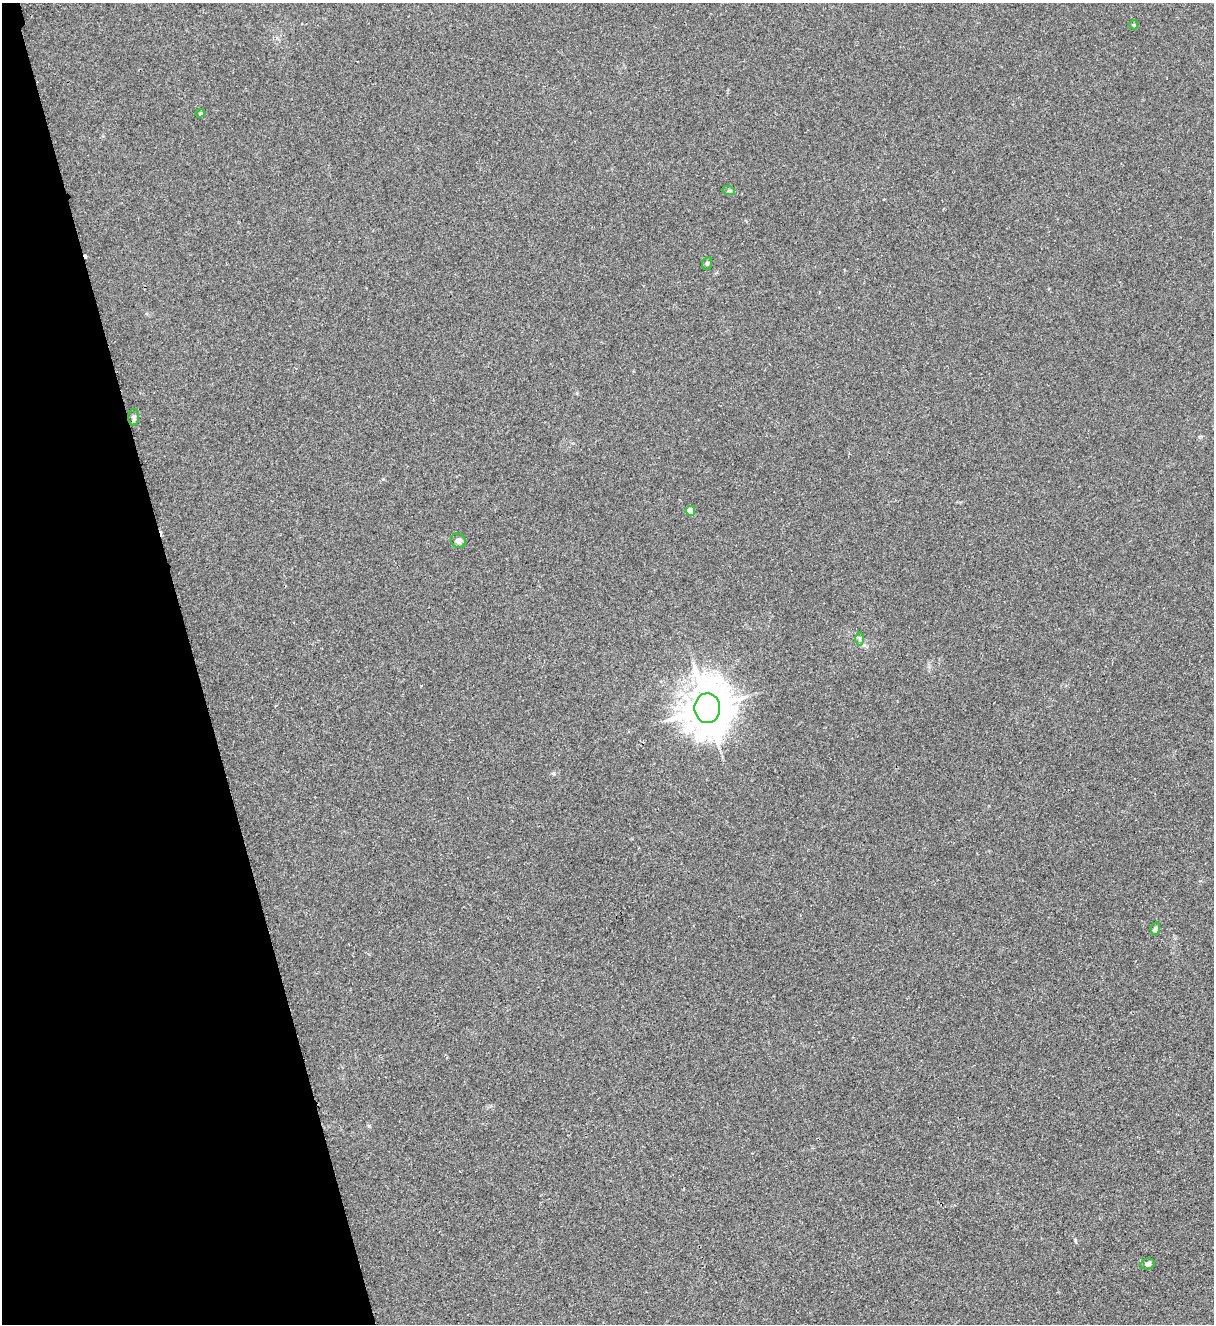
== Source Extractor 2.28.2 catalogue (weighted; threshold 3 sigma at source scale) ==
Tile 5 of 4 x 4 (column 1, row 2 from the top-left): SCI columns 174-1385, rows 2701-4022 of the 5314 x 5399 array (HDU 1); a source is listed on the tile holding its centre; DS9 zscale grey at full resolution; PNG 1216 x 1326 px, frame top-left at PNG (2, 3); each listed source drawn as its Kron ellipse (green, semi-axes under 4 px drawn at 4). Shown black and unused: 16% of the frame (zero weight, under 2 of 3 exposures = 3% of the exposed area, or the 3 px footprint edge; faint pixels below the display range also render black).
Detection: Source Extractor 2.28.2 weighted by HDU 2 'WHT'; one run over the whole footprint, this tile lists its part. Background 0.0624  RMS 0.007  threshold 0.0316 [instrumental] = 3 sigma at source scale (4.5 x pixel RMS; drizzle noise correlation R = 1.50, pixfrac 1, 0.05/0.05 arcsec/px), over >= 5 px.
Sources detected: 14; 3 cosmic-ray / hot-pixel residue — neither listed nor drawn; the other 11 listed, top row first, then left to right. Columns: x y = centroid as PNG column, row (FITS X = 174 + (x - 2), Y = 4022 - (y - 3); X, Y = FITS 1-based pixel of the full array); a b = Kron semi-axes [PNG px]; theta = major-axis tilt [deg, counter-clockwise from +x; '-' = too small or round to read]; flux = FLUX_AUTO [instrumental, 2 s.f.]
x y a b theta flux
1134 25 4 4 - 0.8
200 113 5 4 - 0.93
729 191 6 4 -18 0.99
707 263 6 5 - 1
134 417 8 5 87 2.3
690 511 5 5 - 8.5
458 541 8 6 -35 2.3
860 639 6 4 -90 1.3
707 708 15 13 89 2700
1155 929 6 4 74 2.1
1148 1264 7 5 13 2.4
Unlisted compact peaks at least as high as the median listed source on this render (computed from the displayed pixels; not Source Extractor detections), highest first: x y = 1075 1240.